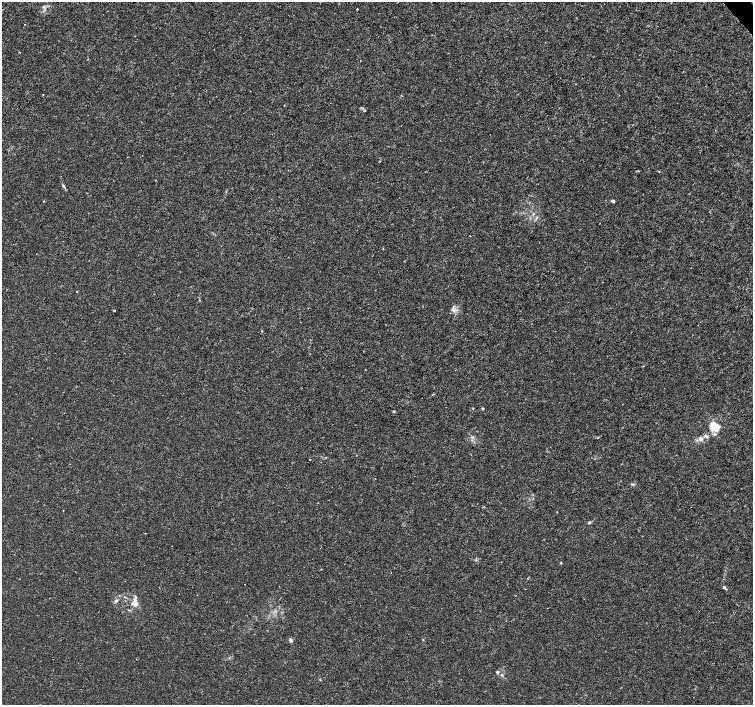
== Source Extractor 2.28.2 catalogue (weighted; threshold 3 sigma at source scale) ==
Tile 10 of 4 x 4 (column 2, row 3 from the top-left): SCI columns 1508-3008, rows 1615-3019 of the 6012 x 5974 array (HDU 1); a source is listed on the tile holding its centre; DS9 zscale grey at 2 x 2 block average (1 PNG px = mean of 2 x 2 image px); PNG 755 x 707 px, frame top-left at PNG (2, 2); no overlay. Shown black and unused: <1% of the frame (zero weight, under 3 of 4 exposures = <1% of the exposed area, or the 3 px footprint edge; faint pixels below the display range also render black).
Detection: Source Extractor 2.28.2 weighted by HDU 2 'WHT'; one run over the whole footprint, this tile lists its part. Background 8.57e-04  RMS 0.0013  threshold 0.00599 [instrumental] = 3 sigma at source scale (4.5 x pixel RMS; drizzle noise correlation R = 1.50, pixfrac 1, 0.0396/0.0396 arcsec/px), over >= 5 px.
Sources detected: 24; all 24 listed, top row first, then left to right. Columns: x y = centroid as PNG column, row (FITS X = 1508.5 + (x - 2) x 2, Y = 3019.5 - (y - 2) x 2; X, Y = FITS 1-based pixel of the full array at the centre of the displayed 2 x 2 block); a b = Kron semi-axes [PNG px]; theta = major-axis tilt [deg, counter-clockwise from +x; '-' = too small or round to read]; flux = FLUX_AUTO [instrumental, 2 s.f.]
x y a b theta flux
44 7 5 4 - 0.59
357 9 2 2 - 0.18
43 95 2 2 - 0.15
63 186 6 2 -62 0.45
613 201 4 3 - 0.67
536 218 3 3 - 0.4
76 291 2 2 - 0.23
114 310 3 2 - 0.2
454 310 6 4 -41 1
433 394 3 2 - 0.18
483 408 3 3 - 0.32
394 411 3 2 - 0.3
714 426 7 6 - 9.5
473 437 3 2 - 0.33
701 439 5 5 - 1
632 484 4 3 - 0.42
63 510 2 2 - 0.13
589 522 4 3 - 0.36
561 563 3 2 - 0.2
724 587 4 3 - 0.53
116 601 6 3 44 0.52
134 602 11 6 55 2.1
291 640 6 3 -73 0.65
497 672 4 3 - 0.42